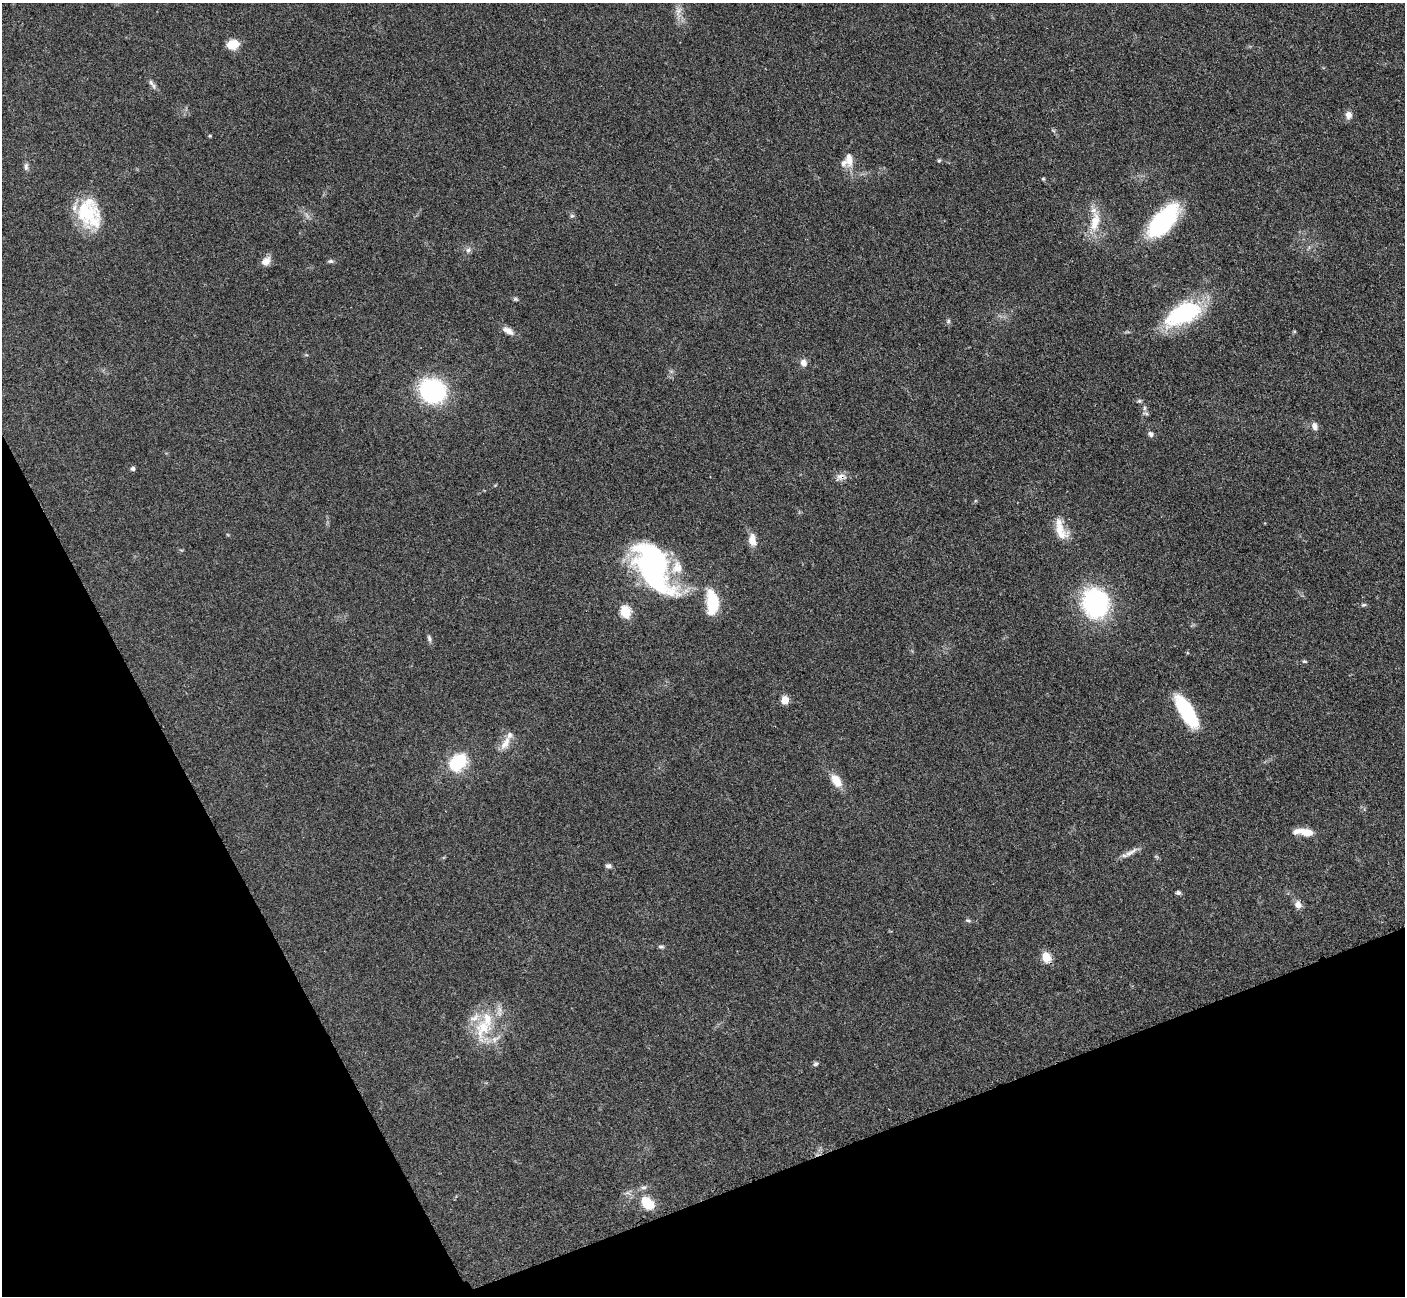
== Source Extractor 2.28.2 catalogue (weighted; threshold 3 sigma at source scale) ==
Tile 14 of 4 x 4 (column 2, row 4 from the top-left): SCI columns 1421-2823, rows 299-1592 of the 5647 x 5638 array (HDU 1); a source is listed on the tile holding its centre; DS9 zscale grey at full resolution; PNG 1407 x 1298 px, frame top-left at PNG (2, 3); no overlay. Shown black and unused: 21% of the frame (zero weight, under 3 of 4 exposures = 2% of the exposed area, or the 3 px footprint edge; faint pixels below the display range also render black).
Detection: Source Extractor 2.28.2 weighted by HDU 2 'WHT'; one run over the whole footprint, this tile lists its part. Background 0.0833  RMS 0.0058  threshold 0.026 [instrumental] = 3 sigma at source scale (4.5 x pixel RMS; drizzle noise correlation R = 1.50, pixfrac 1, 0.05/0.05 arcsec/px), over >= 5 px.
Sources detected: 64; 1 inside a brighter object's white glare — not listed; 7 inside a brighter listed object's ellipse — not listed separately; the other 56 listed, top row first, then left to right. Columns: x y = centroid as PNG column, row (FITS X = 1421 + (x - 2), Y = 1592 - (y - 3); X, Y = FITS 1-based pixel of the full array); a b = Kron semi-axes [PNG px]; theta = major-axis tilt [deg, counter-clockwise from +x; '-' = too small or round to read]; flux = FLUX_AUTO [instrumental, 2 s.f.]
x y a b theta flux
678 11 15 7 66 3.6
233 44 12 9 10 11
152 84 17 5 -55 2.2
1348 115 11 9 -84 3.2
210 136 4 4 - 0.64
849 159 20 9 -84 6.5
939 160 5 4 - 0.77
26 167 11 5 82 1.8
1043 179 5 4 - 0.63
86 213 32 28 76 32
572 216 6 5 - 1
1163 221 40 18 48 57
1095 222 30 12 77 13
468 250 8 7 - 2
266 261 12 9 46 4.3
330 261 8 5 -1 1.2
515 299 7 5 -15 1
1183 314 42 21 27 57
948 321 6 5 - 1
508 331 16 8 -31 4.1
803 363 9 8 - 3.2
432 391 20 18 -34 81
1139 401 6 5 - 0.99
1144 408 7 4 89 1.2
1146 413 8 5 -9 1.2
1314 426 11 8 -78 2.7
1150 434 8 6 -50 1.8
133 469 5 4 - 1.6
841 477 14 9 15 3.6
1061 529 31 12 -70 11
752 540 16 9 -81 5.5
656 568 67 32 -63 110
712 603 23 11 -87 25
1095 603 34 29 -73 66
1363 605 8 5 17 0.99
625 612 6 5 - 43
429 638 9 5 -74 1.5
1304 661 6 4 -17 0.77
785 700 5 5 - 14
1186 711 35 13 -58 39
505 743 22 9 62 6.2
458 762 16 12 47 33
836 781 18 10 -55 8
1306 832 19 9 -12 7.1
1131 852 24 6 32 4.1
1156 856 7 4 -19 0.75
608 866 8 5 -4 1.6
1178 893 6 5 - 1.3
1298 905 10 8 -75 3.7
968 920 7 4 -19 0.99
661 947 9 4 -1 1.1
1046 957 12 9 -71 7.4
483 1028 37 23 75 27
815 1064 7 6 - 1.1
644 1187 9 4 1 1.4
647 1203 16 11 -43 14
Overlapping masked pixels (flux is a lower limit): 1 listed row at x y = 841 477